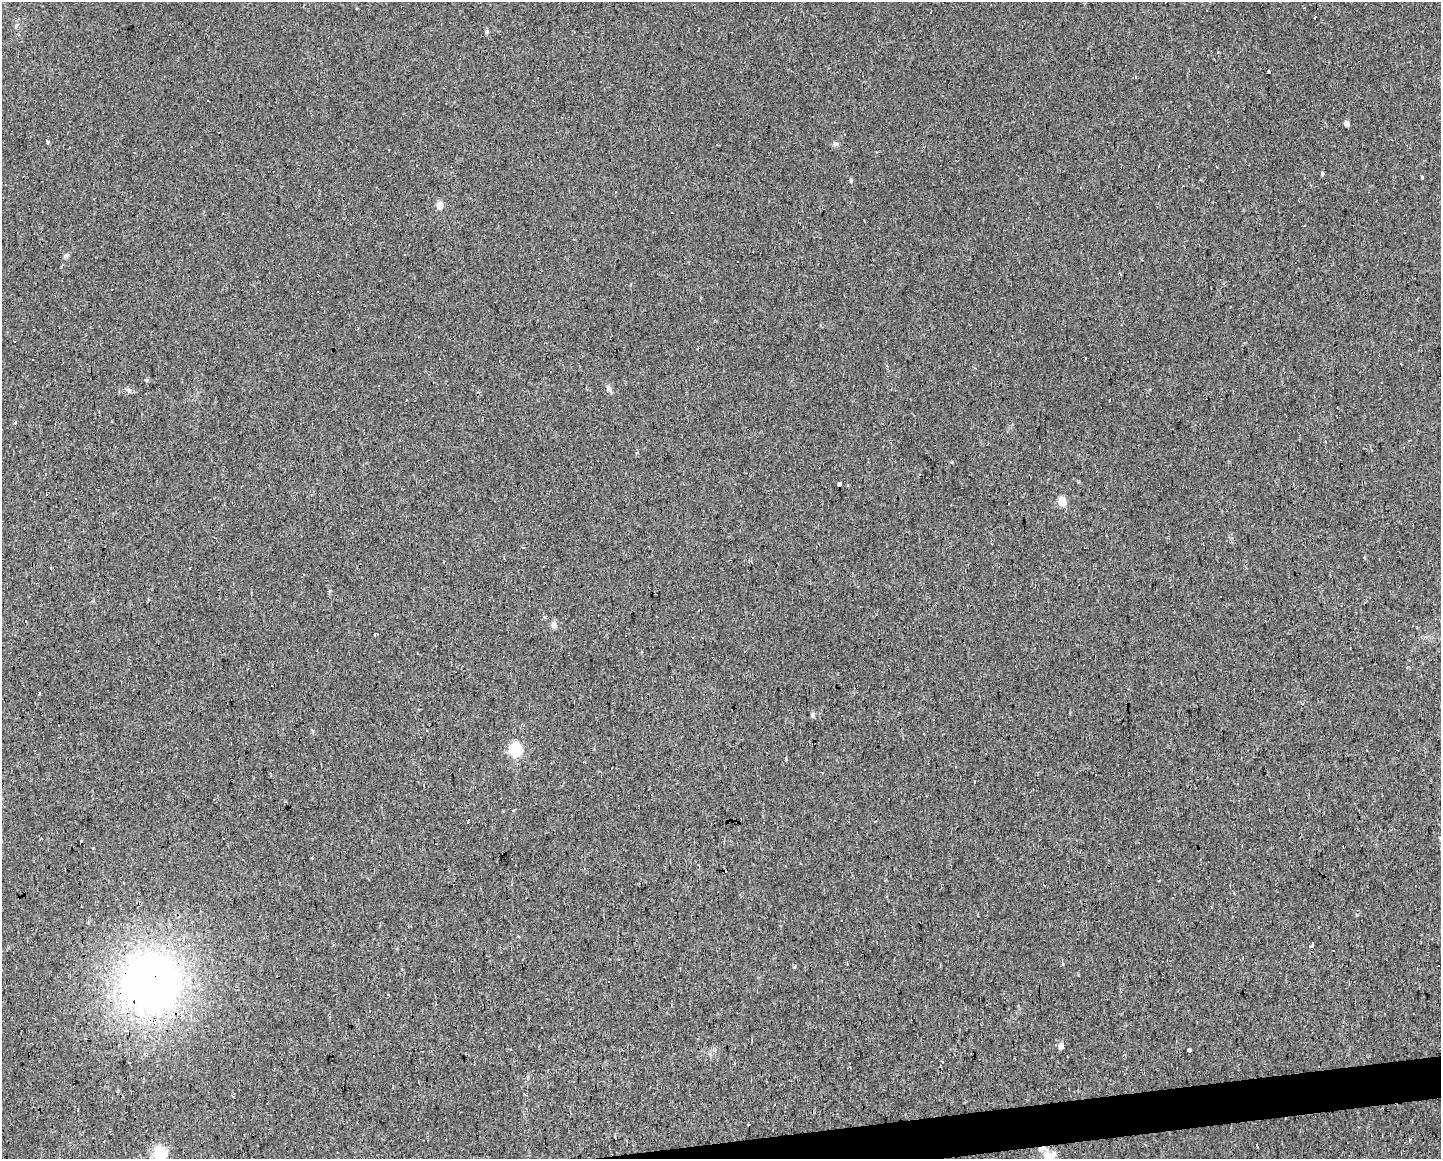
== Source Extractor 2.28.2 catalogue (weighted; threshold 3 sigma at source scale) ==
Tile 5 of 3 x 4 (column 2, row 2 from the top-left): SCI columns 1458-2896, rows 2314-3470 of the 4387 x 4755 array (HDU 1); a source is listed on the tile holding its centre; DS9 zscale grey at full resolution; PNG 1443 x 1161 px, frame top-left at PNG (2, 2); no overlay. Shown black and unused: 2% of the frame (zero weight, under 2 of 3 exposures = <1% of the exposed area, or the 3 px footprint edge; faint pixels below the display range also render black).
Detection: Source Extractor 2.28.2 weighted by HDU 2 'WHT'; one run over the whole footprint, this tile lists its part. Background 0.0171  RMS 0.006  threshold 0.027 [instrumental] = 3 sigma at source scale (4.5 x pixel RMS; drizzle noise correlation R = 1.50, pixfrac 1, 0.0396/0.0396 arcsec/px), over >= 5 px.
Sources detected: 63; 26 cosmic-ray / hot-pixel residue — not listed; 1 inside a brighter listed object's ellipse — not listed separately; the other 36 listed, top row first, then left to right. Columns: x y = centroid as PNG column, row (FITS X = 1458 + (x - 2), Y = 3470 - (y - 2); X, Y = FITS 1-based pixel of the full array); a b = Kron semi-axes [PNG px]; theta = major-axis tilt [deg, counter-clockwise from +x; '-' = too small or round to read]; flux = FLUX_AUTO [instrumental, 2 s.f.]
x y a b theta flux
487 32 5 5 - 1
1268 72 3 3 - 2
1347 123 5 4 - 3.1
47 142 3 3 - 3.3
389 149 3 3 - 2.2
1323 173 3 3 - 5.5
1422 177 3 3 - 0.87
851 180 6 4 90 0.72
439 205 5 5 - 9.2
66 256 7 5 72 1.3
738 262 3 3 - 0.94
146 380 4 3 - 1.6
609 388 9 7 -76 2
128 390 10 5 -25 1.6
1110 400 3 3 - 3.1
951 462 4 3 - 0.58
839 484 4 3 - 16
1062 501 5 5 - 18
523 547 3 3 - 1.6
51 568 3 2 - 0.73
554 625 9 6 90 2.6
374 634 3 3 - 0.56
379 661 3 2 - 0.48
813 715 6 5 - 1.5
924 733 3 3 - 0.98
515 749 6 6 - 72
42 838 4 3 - 0.94
1312 945 5 3 - 4.1
1333 950 3 3 - 1.5
794 966 3 3 - 4
150 982 48 46 76 400
1061 1046 6 5 - 3.6
1189 1050 4 3 - 2.8
1409 1140 3 2 - 1.2
1042 1149 8 7 - 2.7
160 1153 21 17 -88 13
Overlapping masked pixels (flux is a lower limit): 2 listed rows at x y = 150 982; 1042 1149
Isophote crosses this tile's border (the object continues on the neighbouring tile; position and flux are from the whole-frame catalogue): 1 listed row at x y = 160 1153
Unlisted compact peaks at least as high as the median listed source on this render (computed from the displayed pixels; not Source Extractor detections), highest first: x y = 836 143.